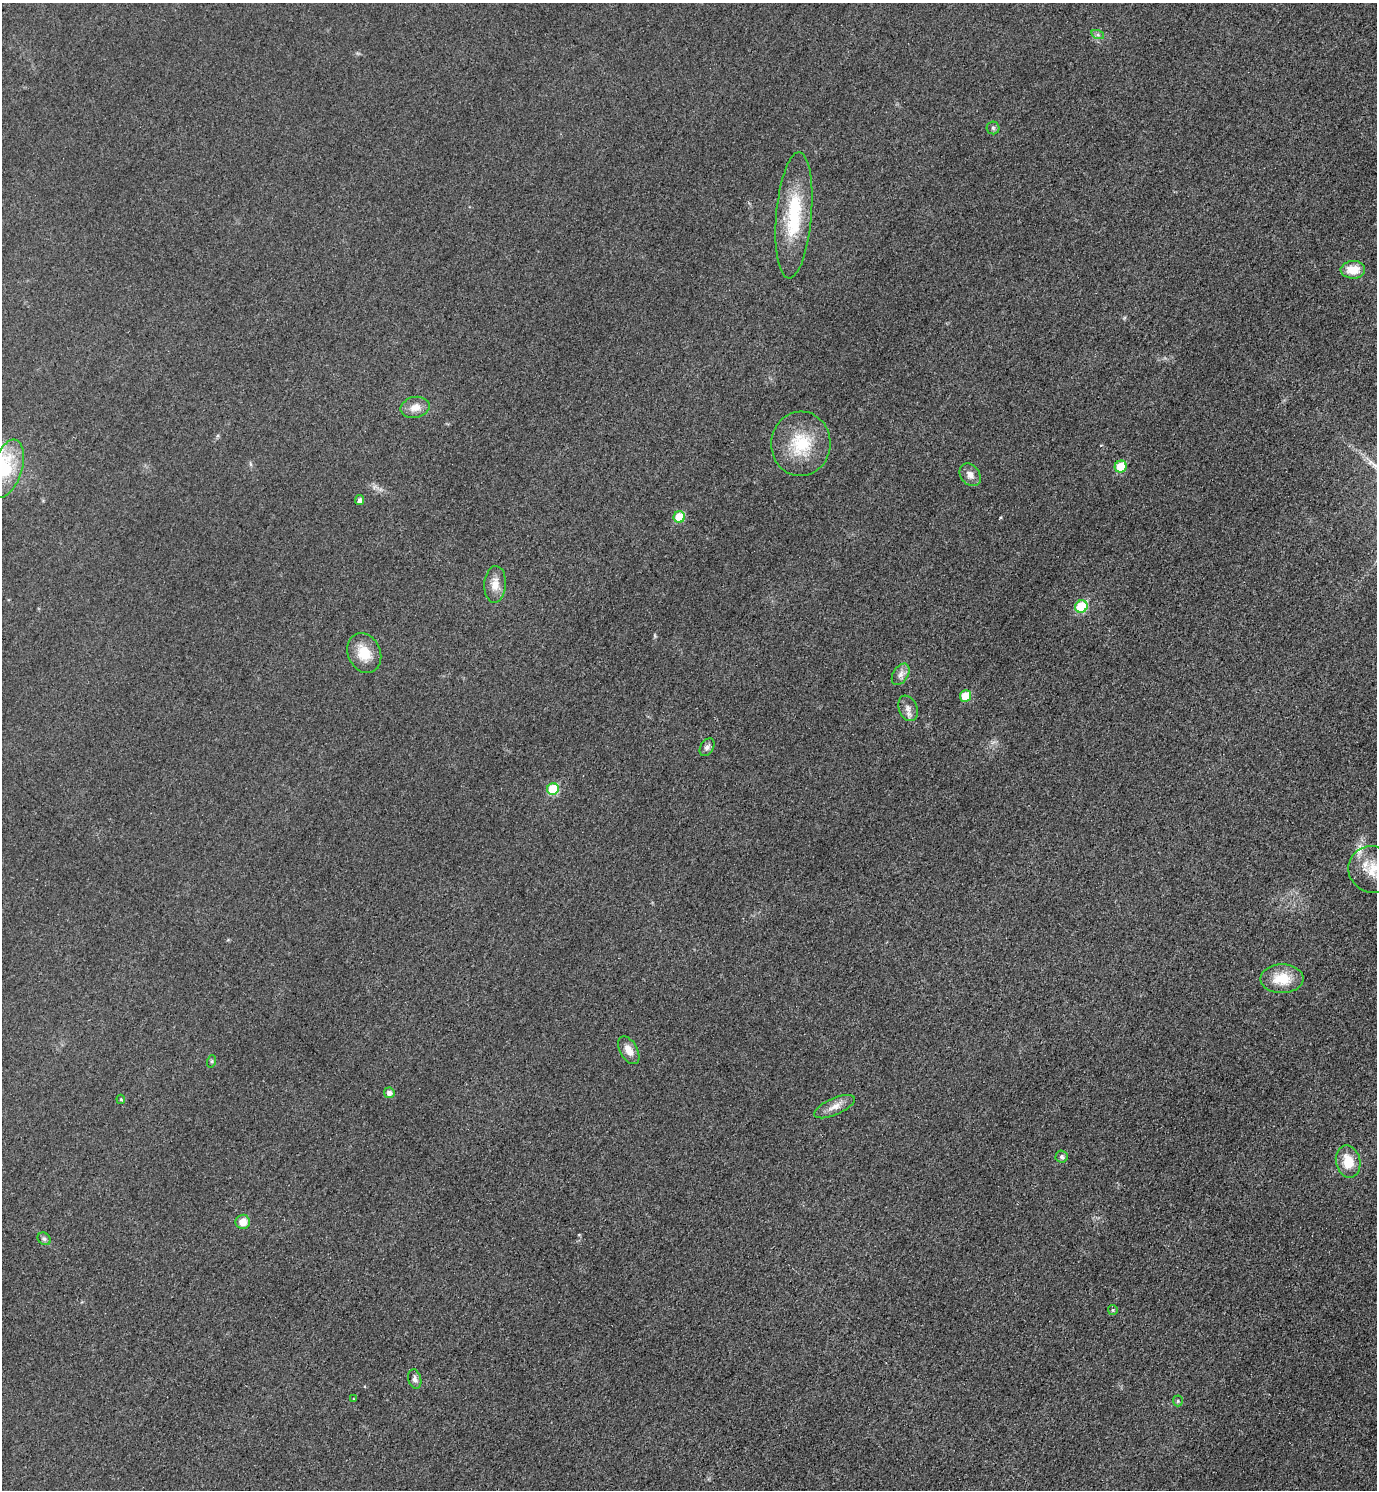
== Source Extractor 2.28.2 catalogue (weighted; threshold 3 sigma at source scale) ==
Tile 6 of 4 x 4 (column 2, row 2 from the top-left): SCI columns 1547-2921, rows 2999-4486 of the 5988 x 5986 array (HDU 1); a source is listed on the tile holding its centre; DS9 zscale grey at full resolution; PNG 1379 x 1492 px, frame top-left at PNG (2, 3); each listed source drawn as its Kron ellipse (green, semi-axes under 4 px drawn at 4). Nothing masked; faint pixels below the display range render black.
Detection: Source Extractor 2.28.2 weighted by HDU 2 'WHT'; one run over the whole footprint, this tile lists its part. Background 0.0321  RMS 0.0055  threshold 0.0249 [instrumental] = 3 sigma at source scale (4.5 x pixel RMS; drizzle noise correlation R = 1.50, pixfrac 1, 0.05/0.05 arcsec/px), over >= 5 px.
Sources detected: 35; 1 inside a brighter listed object's ellipse — not listed separately; the other 34 listed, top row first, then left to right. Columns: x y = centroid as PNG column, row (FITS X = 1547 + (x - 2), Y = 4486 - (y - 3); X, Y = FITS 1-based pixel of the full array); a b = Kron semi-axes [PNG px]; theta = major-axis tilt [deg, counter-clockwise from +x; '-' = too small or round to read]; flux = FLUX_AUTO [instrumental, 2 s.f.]
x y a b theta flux
1098 35 6 4 -19 1.1
993 128 6 6 - 1.2
794 215 63 18 85 36
1353 270 12 9 2 9.6
415 407 15 10 12 5.4
801 444 32 29 86 26
1121 467 6 5 - 17
7 469 30 15 72 19
970 475 12 9 -52 3.8
360 500 5 4 - 2
679 517 6 5 - 18
495 584 18 11 87 6.4
1081 606 6 6 - 27
364 653 20 16 -65 13
901 674 12 7 58 3.1
965 696 6 5 - 13
908 708 13 9 -68 3.6
707 747 10 6 57 2.2
553 789 6 5 - 24
1372 870 24 23 - 14
1282 979 21 14 0 15
629 1050 15 8 -59 5.1
212 1061 6 4 72 0.69
389 1093 5 5 - 2.1
121 1099 5 4 - 0.66
835 1107 22 8 24 5.2
1062 1157 6 6 - 1.6
1348 1162 16 12 -78 11
243 1222 7 7 - 6
44 1239 7 5 -43 1.3
1113 1310 5 4 - 0.66
415 1379 10 6 -75 1.9
353 1399 4 2 - 0.37
1178 1401 5 5 - 0.77
Isophote crosses this tile's border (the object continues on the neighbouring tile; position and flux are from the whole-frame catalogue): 2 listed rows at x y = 7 469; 1372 870